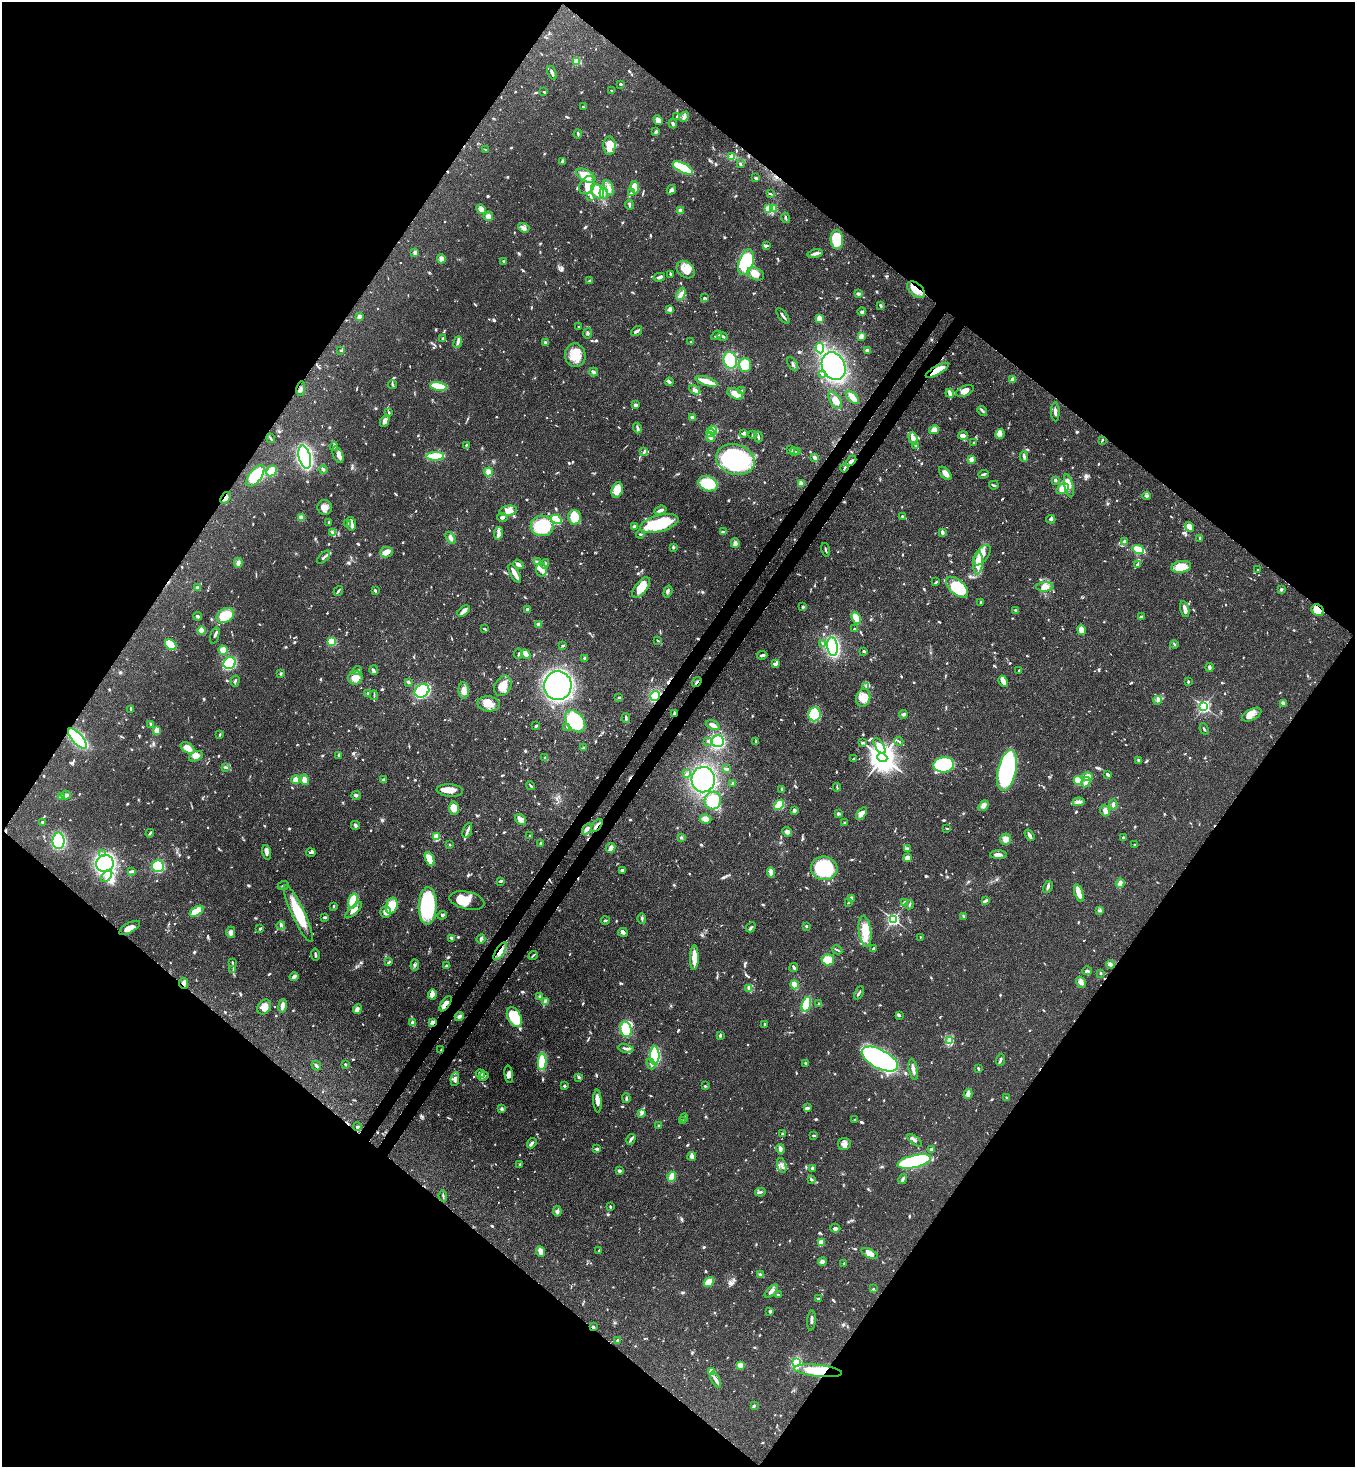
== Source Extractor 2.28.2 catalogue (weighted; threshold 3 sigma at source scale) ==
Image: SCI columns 364-5775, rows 61-5919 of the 5999 x 5977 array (HDU 1 of 3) = the unmasked area's bounding box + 8 px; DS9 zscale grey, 4 x 4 block average (1 PNG px = mean of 4 x 4 image px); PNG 1357 x 1469 px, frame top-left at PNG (2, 2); each listed source drawn as its Kron ellipse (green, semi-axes under 4 px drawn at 4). Shown black and unused: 51% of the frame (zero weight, under 3 of 4 exposures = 7% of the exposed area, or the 3 px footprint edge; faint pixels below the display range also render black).
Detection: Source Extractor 2.28.2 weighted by HDU 2 'WHT'. Background 0.071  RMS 0.0036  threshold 0.0162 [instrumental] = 3 sigma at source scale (4.5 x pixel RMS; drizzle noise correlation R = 1.50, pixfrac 1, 0.05/0.05 arcsec/px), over >= 5 px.
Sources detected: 1275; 5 too faint to see at this stretch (4 x 4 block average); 5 inside a brighter object's white glare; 7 cosmic-ray / hot-pixel residue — neither listed nor drawn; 30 coinciding with a brighter row at this scale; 74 inside a brighter listed object's ellipse — not listed separately; of the other 1154, all 500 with FLUX_AUTO >= 2.48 (the completeness limit of this list) listed and drawn (654 fainter detections not listed), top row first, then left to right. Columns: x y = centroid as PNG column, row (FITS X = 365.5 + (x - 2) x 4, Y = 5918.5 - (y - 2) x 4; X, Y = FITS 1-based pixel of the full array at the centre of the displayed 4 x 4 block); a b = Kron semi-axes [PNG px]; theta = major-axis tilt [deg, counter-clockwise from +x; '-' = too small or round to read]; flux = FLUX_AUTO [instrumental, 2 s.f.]
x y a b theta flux
577 61 2 2 - 92
552 73 7 2 -68 8.1
621 84 3 2 - 3.7
612 91 2 2 - 4.1
544 92 2 2 - 4.1
583 107 2 2 - 4
677 116 4 2 - 2.8
684 117 6 3 47 6.4
658 120 5 3 - 15
673 124 4 2 - 5.1
656 132 3 3 - 2.9
578 134 4 2 - 3.5
609 146 9 6 89 38
486 149 3 2 - 2.7
732 157 4 4 - 19
562 161 3 2 - 3.6
740 164 3 2 - 3.1
683 168 11 4 -27 190
586 176 10 5 -28 35
756 178 4 2 - 4.4
587 185 9 7 55 20
635 187 6 4 -83 32
609 188 8 3 -66 8.6
671 190 5 4 - 5.6
597 191 7 5 -51 41
631 193 3 2 - 3.2
604 194 5 3 - 5.7
770 194 3 2 - 2.7
591 196 3 2 - 3.5
629 205 5 2 - 4.7
774 208 2 2 - 100
481 209 5 3 - 18
768 209 2 2 - 140
680 211 2 2 - 64
488 216 5 4 - 9.7
786 218 5 2 - 3.4
524 228 6 4 -18 11
837 239 9 6 -85 72
767 245 2 2 - 3
415 252 2 2 - 16
815 253 8 3 14 8.7
441 259 4 4 - 8.8
503 261 2 2 - 3.2
746 262 13 7 72 200
686 270 10 7 -42 29
671 274 3 2 - 3.3
756 274 9 6 -25 16
659 277 6 3 13 5.7
590 281 3 2 - 2.5
916 290 10 6 -42 31
681 294 6 3 66 8.2
858 294 4 3 - 3.9
704 298 3 2 - 3.7
881 306 3 2 - 3.1
670 309 4 3 - 7.9
862 312 4 3 - 4.8
783 316 9 2 -51 6.2
359 317 4 2 - 8.9
819 319 4 3 - 22
579 327 2 2 - 2.9
636 331 6 2 33 8.3
587 333 5 2 - 3.1
717 336 6 2 27 3.2
722 336 5 2 - 7
861 336 4 3 - 9.1
442 338 2 2 - 10
458 342 6 3 69 5.8
545 342 3 2 - 4.4
691 342 3 2 - 2.5
820 348 5 4 - 65
341 350 3 2 - 2.8
867 350 4 3 - 9.5
575 355 12 10 -83 42
730 360 8 6 -72 83
793 364 7 2 -57 4.2
745 365 7 6 - 63
834 366 14 11 -63 340
937 370 13 4 30 59
593 372 4 2 - 8
822 374 4 2 - 2.6
1013 379 3 3 - 15
707 381 12 3 -18 37
669 382 4 3 - 4.2
392 385 4 2 - 4.4
439 386 8 3 -11 94
301 388 7 2 82 4.5
695 390 6 3 -30 5.5
741 391 4 2 - 3.8
965 391 9 5 25 17
950 393 4 2 - 11
735 394 8 5 -26 25
853 397 8 3 -47 41
835 400 9 5 -58 21
636 405 3 2 - 5.2
982 411 5 2 - 3.7
389 412 3 2 - 2.7
1055 412 9 2 -88 6.9
692 417 2 2 - 44
385 421 6 4 62 7.9
637 428 5 2 - 4.8
713 430 4 3 - 44
934 430 5 4 - 13
711 433 4 3 - 60
743 434 3 3 - 4.3
753 434 4 2 - 2.7
1000 434 5 3 - 7.4
963 436 5 3 - 14
711 437 5 2 - 14
758 437 5 2 - 5
270 438 5 2 - 2.9
913 438 6 3 -70 17
1102 440 3 2 - 2.7
974 443 2 2 - 3.4
466 445 2 2 - 2.5
916 445 3 2 - 3.6
334 446 4 3 - 3.9
791 450 4 2 - 2.8
644 452 4 2 - 4.5
795 452 2 2 - 2.7
798 452 3 2 - 2.6
338 455 9 5 -70 14
435 456 9 3 3 73
305 457 12 6 -76 500
1024 457 5 2 - 5.1
815 458 3 3 - 7.4
735 459 19 15 -16 260
971 459 2 2 - 50
851 461 6 2 44 5.9
844 468 4 2 - 2.9
323 469 4 3 - 3.4
271 471 6 4 46 41
488 472 4 4 - 12
945 473 8 4 -50 11
983 474 5 2 - 5.1
255 476 12 6 53 82
1055 480 3 2 - 5
802 483 3 2 - 5.7
708 484 10 7 -26 81
994 485 5 2 - 3.1
1069 486 12 4 -78 17
1063 489 6 4 38 27
617 490 8 5 72 37
1146 496 4 3 - 3.1
225 498 6 3 52 12
325 507 7 7 - 13
660 510 6 2 20 8.2
508 511 9 5 10 14
502 517 5 3 - 5.2
574 517 7 6 - 60
902 517 3 2 - 3.3
302 518 2 2 - 78
556 519 6 4 -30 94
1051 519 4 3 - 3.5
329 523 2 2 - 10
659 523 20 8 14 150
348 524 3 3 - 4.5
351 524 7 2 -78 24
542 526 11 10 - 120
634 526 3 3 - 4.4
1190 527 5 3 - 20
723 532 3 2 - 5.9
942 532 3 2 - 8.6
333 533 4 3 - 3.9
498 533 6 4 80 8.8
640 534 4 2 - 3.2
451 538 7 3 -59 7.3
1200 538 3 2 - 3.6
1125 541 2 2 - 10
735 543 5 3 - 8.7
673 547 3 2 - 3.5
826 550 7 2 -74 3.3
1138 550 6 3 -21 81
386 552 6 5 - 13
982 555 12 6 52 32
324 557 8 2 44 5
537 562 3 2 - 3
238 563 5 3 - 5.5
978 563 11 4 84 41
518 564 5 3 - 8.3
545 564 5 3 - 6.1
1137 565 3 2 - 3.4
1181 567 10 5 9 46
541 570 7 5 -81 14
1258 570 2 2 - 2.5
515 573 10 2 -61 24
936 582 2 2 - 3.4
641 587 12 6 52 43
957 587 13 7 -41 120
1045 587 8 4 3 16
198 588 4 3 - 7.2
1281 589 2 2 - 4.2
338 591 5 2 - 4.7
375 591 3 2 - 4.6
668 592 6 2 73 4.3
981 602 2 2 - 3.1
803 607 2 2 - 4.1
528 609 3 2 - 6.6
1185 609 8 2 -77 16
1016 610 3 2 - 3.4
1318 610 6 5 - 46
464 611 7 4 38 11
197 616 4 3 - 5.7
225 616 9 7 32 45
1141 616 4 2 - 4.5
856 618 6 3 -65 34
539 625 2 2 - 42
484 629 2 2 - 4.7
855 629 2 2 - 3
202 630 4 3 - 30
1081 630 5 3 - 29
215 636 8 2 73 4.7
658 640 3 2 - 3.1
331 642 4 4 - 38
823 643 4 2 - 2.6
1174 644 4 2 - 2.7
171 645 6 5 - 59
563 646 2 2 - 4.7
833 647 9 5 -82 360
223 650 5 4 - 20
864 651 3 2 - 3.9
518 654 5 2 - 3.1
526 654 5 3 - 16
762 655 5 2 - 6.3
584 658 3 2 - 3
230 663 6 5 - 110
776 664 4 3 - 8.7
1209 667 4 2 - 6.4
357 670 4 2 - 2.7
374 670 5 3 - 5
1019 670 2 2 - 3.1
281 673 3 3 - 2.9
355 678 7 7 - 19
235 681 5 2 - 3.3
1003 681 6 4 -65 11
408 682 4 3 - 3.2
697 682 5 2 - 4.2
1188 682 3 2 - 3.9
503 686 11 8 62 33
558 686 14 14 - 970
865 686 3 2 - 2.9
422 691 8 6 35 300
464 691 8 5 -88 19
368 693 2 2 - 3.1
374 695 5 2 - 2.8
655 696 5 4 - 83
619 697 4 2 - 3.1
863 698 9 7 75 29
1158 700 4 2 - 4.5
1283 703 3 3 - 8.8
488 704 11 7 -7 29
1204 706 2 2 - 550
131 709 4 2 - 4.7
674 713 4 2 - 5.2
814 714 7 6 - 130
903 714 4 2 - 8.4
1252 715 10 5 28 14
626 718 5 2 - 5.1
575 721 12 8 -51 200
151 724 3 2 - 7
713 725 7 3 -22 13
536 726 3 2 - 4.7
567 727 3 3 - 2.7
1204 729 6 2 -67 2.7
157 730 3 3 - 24
220 735 3 2 - 2.8
77 738 12 5 -49 240
708 741 3 3 - 2.7
718 741 6 6 - 170
899 741 4 2 - 2.8
756 742 3 2 - 2.7
862 743 3 2 - 2.8
879 746 9 4 -56 17
188 748 7 5 -34 24
584 748 3 2 - 3
339 755 3 2 - 8
196 756 7 4 27 19
545 757 2 2 - 2.7
882 757 5 4 - 3700
854 758 2 2 - 4
1139 760 3 3 - 4
944 765 10 7 8 200
225 767 4 3 - 3.2
726 769 4 2 - 3
1007 770 21 9 77 400
686 774 4 2 - 3.7
1108 775 3 2 - 7.8
1087 777 5 4 - 18
295 780 4 2 - 33
305 780 5 4 - 17
384 780 2 2 - 26
703 780 13 11 -84 260
1078 781 5 3 - 55
1086 782 5 3 - 12
733 783 3 3 - 3.6
531 786 5 2 - 4.1
837 787 4 2 - 2.6
781 789 3 2 - 3.6
450 790 13 6 -4 25
66 795 5 3 - 8
356 795 4 3 - 4.3
61 796 3 2 - 2.8
713 801 9 8 - 74
1078 802 6 3 6 7.1
779 805 5 4 - 43
1113 805 5 3 - 5.5
983 806 6 4 51 11
454 808 6 5 - 21
794 810 3 2 - 7.9
1105 811 6 5 - 9
838 813 3 3 - 4.3
861 814 7 4 53 16
520 819 6 4 -46 11
705 819 6 4 -8 13
42 822 3 2 - 3.6
844 822 3 2 - 3.1
355 825 4 4 - 4.7
597 825 7 2 52 6.4
947 828 3 2 - 3
587 829 6 3 55 6.5
467 830 8 2 70 6.7
787 832 5 4 - 8.4
150 833 4 2 - 3.4
1029 835 6 2 -58 10
436 836 2 2 - 95
530 836 4 2 - 2.7
681 838 3 3 - 3.6
1123 838 3 2 - 3.6
1005 839 5 5 - 13
58 841 8 6 90 210
541 843 3 3 - 3
450 845 2 2 - 5.3
1135 845 2 2 - 2.5
611 848 5 4 - 13
907 849 4 3 - 9.3
266 852 7 3 -75 10
311 852 5 2 - 3.3
102 854 4 3 - 6.5
998 855 8 3 2 12
907 858 4 3 - 19
430 859 7 4 -65 47
105 864 9 8 - 410
158 866 6 6 - 130
824 868 13 12 - 190
622 870 3 2 - 5.7
132 871 3 2 - 2.7
771 872 5 3 - 17
107 876 7 4 52 11
501 881 3 2 - 4.7
1120 883 5 3 - 11
283 885 6 2 23 3.8
1048 887 6 2 61 4.6
1079 893 9 3 -72 35
851 898 3 3 - 7.7
467 900 18 9 -13 47
986 900 4 3 - 4
353 901 8 4 76 67
848 902 3 2 - 2.7
905 903 2 2 - 8.8
909 905 4 2 - 3
334 906 3 2 - 3.1
392 906 8 5 75 52
428 906 19 9 88 230
354 910 11 4 43 15
1100 910 3 2 - 2.7
196 911 8 3 32 50
386 912 5 5 - 17
298 913 31 6 -65 91
442 915 5 3 - 4.3
325 917 4 2 - 3.5
964 917 3 2 - 2.8
642 919 5 2 - 4.5
893 919 2 2 - 550
605 920 4 2 - 3.5
281 925 4 2 - 2.9
806 926 2 2 - 3.2
751 927 5 3 - 4.5
130 928 12 5 29 18
260 929 3 2 - 3.1
865 931 15 6 -83 40
231 932 6 4 89 9.6
623 932 5 3 - 5.6
920 937 2 2 - 4.1
451 938 3 3 - 3.4
481 939 5 2 - 6.7
873 949 3 2 - 5.2
837 950 5 2 - 2.6
500 951 10 4 58 17
315 954 6 2 -80 4.4
533 956 5 2 - 3.1
694 958 12 4 89 30
828 960 6 5 - 32
232 962 3 2 - 2.5
389 962 3 2 - 2.8
1110 964 4 3 - 5.4
415 965 6 2 86 3.6
446 966 3 3 - 3
794 967 4 2 - 5
233 970 3 2 - 2.6
1087 971 5 2 - 3.2
1101 973 2 2 - 10
294 976 4 3 - 8.1
1081 982 6 5 - 10
184 983 5 3 - 7.2
795 985 4 3 - 27
749 988 3 2 - 3.3
859 993 7 2 63 4.1
432 994 5 4 - 11
539 996 3 3 - 2.8
545 1001 4 2 - 3.9
445 1004 9 3 56 19
806 1004 7 4 72 81
819 1004 2 2 - 18
282 1006 7 3 81 13
264 1007 8 6 54 20
357 1009 5 4 - 6.5
899 1015 3 3 - 2.9
459 1016 4 3 - 6.3
514 1017 10 6 -64 130
413 1023 4 3 - 13
433 1023 3 2 - 15
764 1024 3 2 - 2.5
626 1029 8 5 -75 65
720 1035 4 2 - 3.4
950 1040 4 2 - 4.7
626 1048 8 2 -10 4.8
441 1050 3 2 - 2.6
655 1056 9 5 90 250
880 1059 20 9 -28 520
1000 1060 6 2 69 6.2
542 1062 8 3 87 93
805 1063 3 2 - 3.1
345 1064 2 2 - 2.7
651 1064 5 2 - 5.4
316 1066 5 2 - 5.7
913 1069 11 2 -80 12
978 1069 3 2 - 4
480 1074 5 3 - 5.1
509 1074 9 4 -83 11
483 1076 5 2 - 6
579 1077 3 3 - 3.3
455 1079 7 3 83 9.1
564 1086 4 2 - 2.8
705 1086 2 2 - 2.7
968 1094 5 3 - 13
1007 1097 2 2 - 2.9
626 1098 5 2 - 3.3
597 1101 11 3 -87 14
807 1108 4 2 - 7.3
502 1109 3 3 - 3.5
642 1113 3 3 - 6.5
684 1118 4 2 - 3
854 1120 2 2 - 2.9
683 1121 3 3 - 3
659 1126 3 2 - 2.5
357 1127 4 3 - 3.1
783 1134 4 2 - 2.9
814 1136 4 2 - 3.3
631 1139 5 2 - 5.6
915 1140 8 3 -39 8
532 1143 5 3 - 4.7
844 1144 6 6 - 11
597 1149 3 2 - 5.2
780 1149 5 3 - 8
931 1150 4 3 - 5.2
692 1156 4 4 - 7.3
914 1161 17 6 13 440
520 1164 3 2 - 2.5
782 1166 8 2 -72 6.1
813 1168 3 2 - 7.4
619 1171 3 3 - 4.6
672 1177 5 3 - 39
903 1179 5 2 - 5.2
811 1180 3 2 - 3.7
760 1192 5 2 - 3.8
443 1196 6 2 -83 3.5
610 1207 2 2 - 3.4
557 1211 5 4 - 5.4
835 1228 5 4 - 7.4
821 1243 2 2 - 30
599 1250 2 2 - 3.8
541 1252 6 4 -66 14
870 1254 9 4 -26 12
822 1262 4 3 - 11
844 1263 3 2 - 2.5
761 1275 3 2 - 2.5
709 1282 5 3 - 34
873 1289 3 2 - 2.7
771 1291 8 3 44 10
778 1295 4 2 - 2.5
818 1299 3 3 - 3.2
770 1311 4 3 - 4.5
811 1321 10 2 85 6.4
593 1327 3 2 - 4.4
618 1340 3 2 - 6
796 1363 3 2 - 150
740 1365 4 3 - 9.4
818 1371 24 6 -6 110
712 1372 3 3 - 22
716 1380 9 2 -62 12
754 1406 3 3 - 3.2
Overlapping masked pixels (flux is a lower limit): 16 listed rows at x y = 916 290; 937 370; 851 461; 225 498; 1318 610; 697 682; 655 696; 674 713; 77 738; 597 825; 500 951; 184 983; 445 1004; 433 1023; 593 1327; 818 1371
Diffuse or blended objects may show on this block-average render without a row.